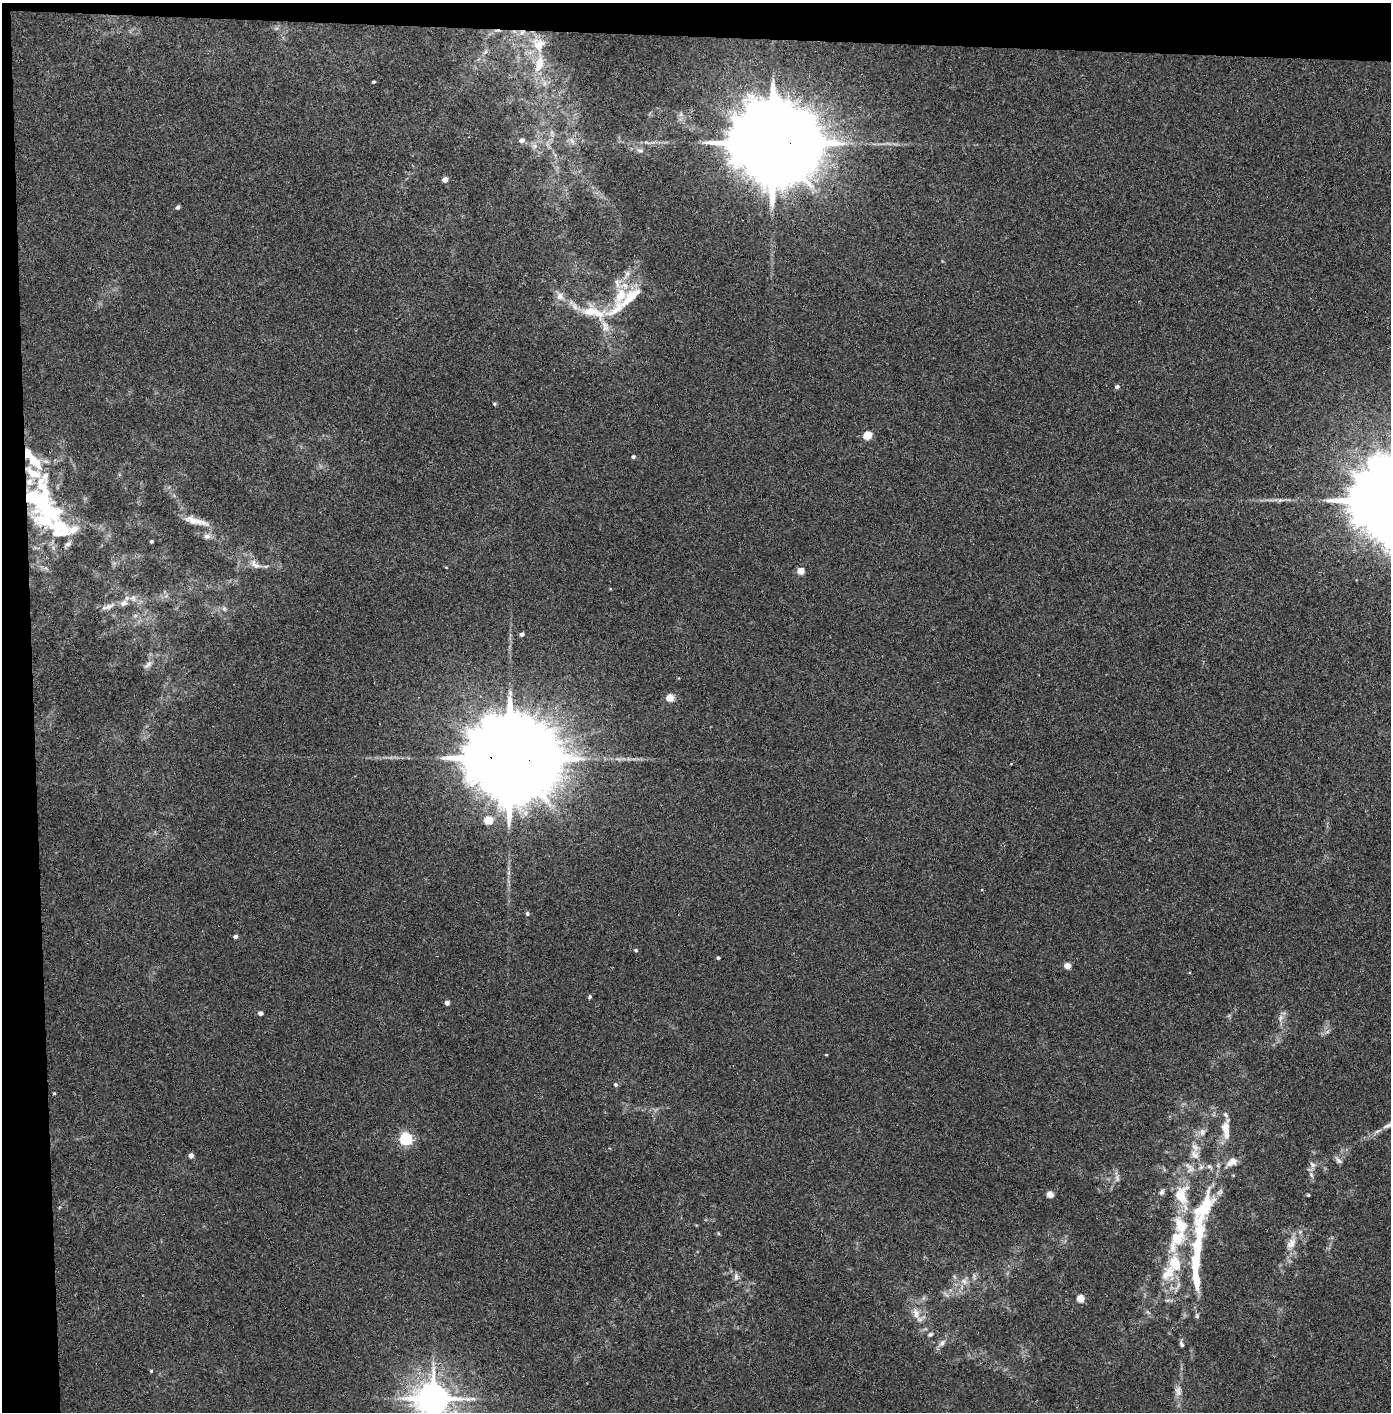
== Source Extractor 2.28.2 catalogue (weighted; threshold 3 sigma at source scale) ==
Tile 1 of 3 x 3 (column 1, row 1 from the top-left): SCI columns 80-1468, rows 2825-4234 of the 4323 x 4241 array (HDU 1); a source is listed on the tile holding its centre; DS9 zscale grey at full resolution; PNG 1393 x 1414 px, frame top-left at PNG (2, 3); no overlay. Shown black and unused: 5% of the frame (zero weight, under 3 of 4 exposures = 6% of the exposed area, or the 3 px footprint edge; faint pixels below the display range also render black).
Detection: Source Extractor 2.28.2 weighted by HDU 2 'WHT'; one run over the whole footprint, this tile lists its part. Background 0.045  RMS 0.0057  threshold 0.0257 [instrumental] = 3 sigma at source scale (4.5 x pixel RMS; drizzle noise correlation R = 1.50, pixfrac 1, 0.05/0.05 arcsec/px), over >= 5 px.
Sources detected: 89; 1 inside a brighter object's white glare — not listed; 17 inside a brighter listed object's ellipse — not listed separately; the other 71 listed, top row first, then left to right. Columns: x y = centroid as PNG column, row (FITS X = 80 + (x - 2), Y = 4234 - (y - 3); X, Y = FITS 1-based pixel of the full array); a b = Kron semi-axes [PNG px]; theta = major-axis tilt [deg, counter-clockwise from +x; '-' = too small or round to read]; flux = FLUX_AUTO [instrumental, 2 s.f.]
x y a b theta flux
538 44 17 16 - 8.7
539 64 25 11 72 9.4
374 82 3 2 - 0.71
522 140 7 5 18 2.5
572 141 10 5 -55 2
772 143 29 19 -5 15000
640 150 10 4 -11 1.5
445 180 5 4 - 4.2
178 207 4 4 - 1.4
621 295 33 16 66 19
560 296 11 9 77 3.2
593 312 39 14 -12 17
1117 387 6 5 - 1.3
494 404 4 4 - 0.69
868 435 5 5 - 17
27 453 11 8 -67 3.8
633 457 4 4 - 1
42 486 41 21 86 26
192 520 22 11 -23 7.6
59 528 53 32 -32 39
207 536 10 7 5 2.3
151 541 3 3 - 0.82
255 565 17 8 -39 4.3
446 567 5 3 - 0.43
801 571 5 4 - 8.6
133 598 9 7 -38 2.6
108 606 20 6 22 3.3
224 609 6 5 - 1.1
522 634 4 4 - 1.8
148 665 15 6 43 2.7
670 698 5 5 - 14
509 758 31 19 -5 18000
488 820 5 5 - 17
527 914 5 4 - 1.2
235 936 4 4 - 1.8
636 950 4 4 - 0.79
718 958 4 3 - 0.86
1067 966 5 4 - 6.4
590 997 5 4 - 1.1
447 1003 4 4 - 2.6
260 1013 5 4 - 2.3
1280 1018 9 4 77 1.6
615 1085 5 5 - 0.99
54 1093 3 3 - 0.58
1389 1125 24 8 28 5.4
1202 1132 9 7 75 2.3
406 1139 6 5 - 97
191 1155 4 4 - 3.2
1195 1155 14 10 -41 4.8
1339 1160 11 6 -42 1.8
1312 1165 9 7 -66 2.2
1311 1175 7 5 -69 1.6
1117 1178 10 6 -82 1.9
1162 1192 8 6 70 1.4
1050 1194 5 4 - 8.8
1182 1195 31 20 85 20
1308 1195 3 3 - 0.63
1205 1208 110 22 74 65
1291 1243 16 10 57 5.7
1168 1273 25 15 53 13
736 1276 11 6 -90 2
964 1281 10 8 -54 2.9
1080 1298 5 5 - 14
916 1313 16 9 -76 5.3
1197 1316 5 5 - 0.82
931 1334 6 5 - 0.96
942 1343 11 6 60 2.4
1181 1344 8 5 -72 1.2
151 1371 4 3 - 0.57
1178 1391 15 8 -81 3.4
433 1399 10 10 - 1100
Overlapping masked pixels (flux is a lower limit): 3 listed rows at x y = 772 143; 27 453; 509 758
Isophote crosses this tile's border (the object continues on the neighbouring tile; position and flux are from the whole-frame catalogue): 2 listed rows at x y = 1389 1125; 433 1399